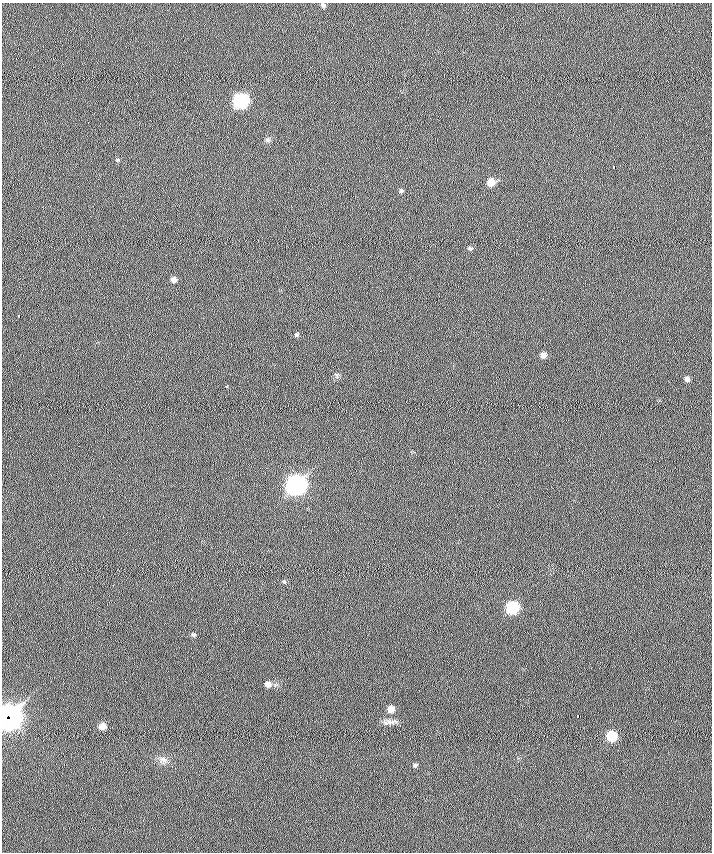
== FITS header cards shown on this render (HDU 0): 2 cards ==
NAXIS1  =                  710 /
NAXIS2  =                  850 /

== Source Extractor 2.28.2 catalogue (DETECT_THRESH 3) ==
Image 710 x 850 px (HDU 0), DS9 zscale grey, 1 PNG px = 1 image px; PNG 714 x 854 px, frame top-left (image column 1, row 850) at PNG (2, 3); no overlay
Background 0.445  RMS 5.8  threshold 17.5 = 3 sigma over >= 5 px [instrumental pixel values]
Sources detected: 29; all 29 listed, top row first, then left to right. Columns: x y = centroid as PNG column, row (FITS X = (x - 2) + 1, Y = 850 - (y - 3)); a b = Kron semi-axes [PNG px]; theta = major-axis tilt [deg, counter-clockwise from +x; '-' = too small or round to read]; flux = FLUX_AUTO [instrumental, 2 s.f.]
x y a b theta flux
323 5 7 6 - 920
16 58 2 2 - 2000
241 101 7 7 - 98000
268 140 7 7 - 1200
118 160 6 5 - 670
613 167 3 3 - 2500
491 182 6 6 - 6700
401 191 6 5 - 860
470 248 7 5 -10 870
173 279 6 6 - 2200
19 316 4 3 - 1700
297 335 6 6 - 660
543 355 7 6 - 2800
336 375 10 3 -54 680
687 379 7 7 - 1900
296 485 8 7 - 310000
175 561 2 2 - 270
284 582 6 5 - 620
512 607 7 7 - 48000
193 635 7 6 - 1000
268 684 8 7 - 2900
391 709 7 6 - 4500
578 716 3 3 - 3600
9 717 10 10 - 520000
390 722 25 7 1 3100
102 726 7 6 - 4500
611 736 6 6 - 21000
163 760 14 11 -4 3400
415 765 7 6 - 1100
At the frame edge (FLAGS 8, measured only in part): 1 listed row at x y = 9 717